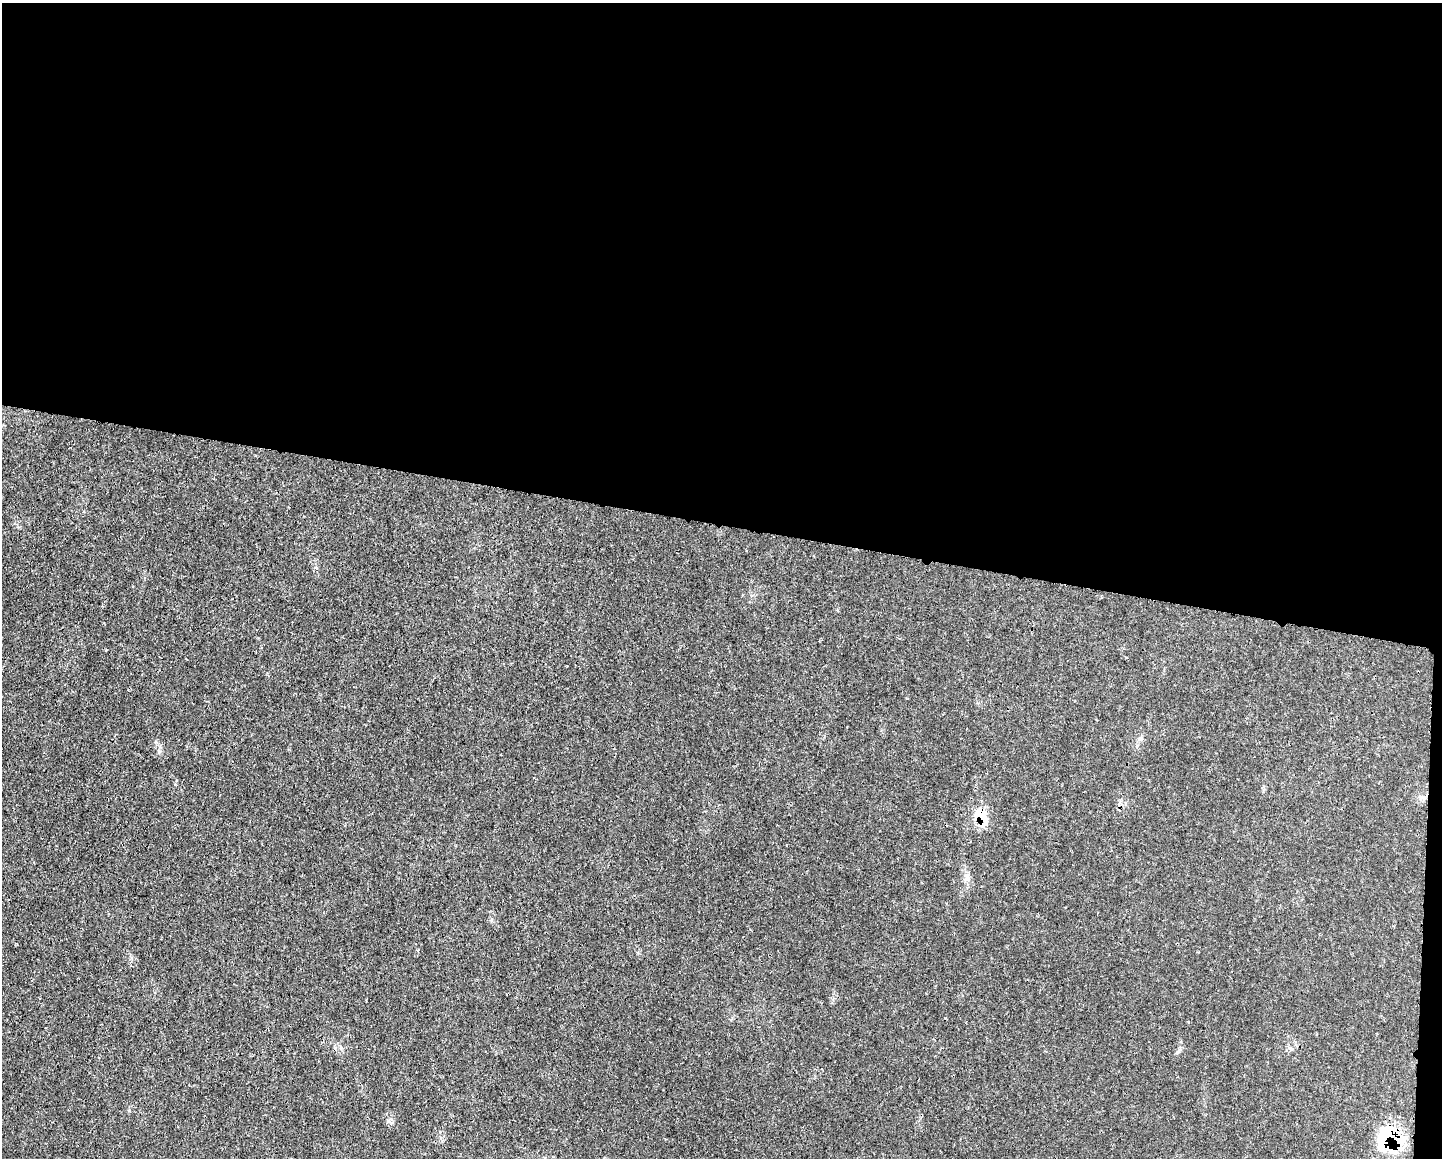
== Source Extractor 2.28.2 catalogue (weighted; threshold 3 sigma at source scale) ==
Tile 3 of 3 x 4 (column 3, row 1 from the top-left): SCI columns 3002-4441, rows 3482-4637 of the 4676 x 4644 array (HDU 1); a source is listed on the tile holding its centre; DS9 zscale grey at full resolution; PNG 1444 x 1160 px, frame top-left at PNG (2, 3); no overlay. Shown black and unused: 46% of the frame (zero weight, under 3 of 4 exposures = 1% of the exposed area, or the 3 px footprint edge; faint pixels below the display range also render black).
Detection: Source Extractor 2.28.2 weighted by HDU 2 'WHT'; one run over the whole footprint, this tile lists its part. Background 0.0211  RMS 0.0023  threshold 0.0104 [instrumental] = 3 sigma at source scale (4.5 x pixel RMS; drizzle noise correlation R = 1.50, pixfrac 1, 0.05/0.05 arcsec/px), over >= 5 px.
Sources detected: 4; all 4 listed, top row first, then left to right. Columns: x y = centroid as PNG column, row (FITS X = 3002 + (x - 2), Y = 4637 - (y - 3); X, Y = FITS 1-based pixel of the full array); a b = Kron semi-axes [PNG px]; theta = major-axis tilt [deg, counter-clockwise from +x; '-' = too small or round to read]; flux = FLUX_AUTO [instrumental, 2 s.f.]
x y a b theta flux
1422 798 10 4 3 0.72
981 817 19 12 -64 5.7
966 875 10 4 -3 0.61
1391 1138 28 23 -21 17
Overlapping masked pixels (flux is a lower limit): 2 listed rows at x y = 981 817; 1391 1138